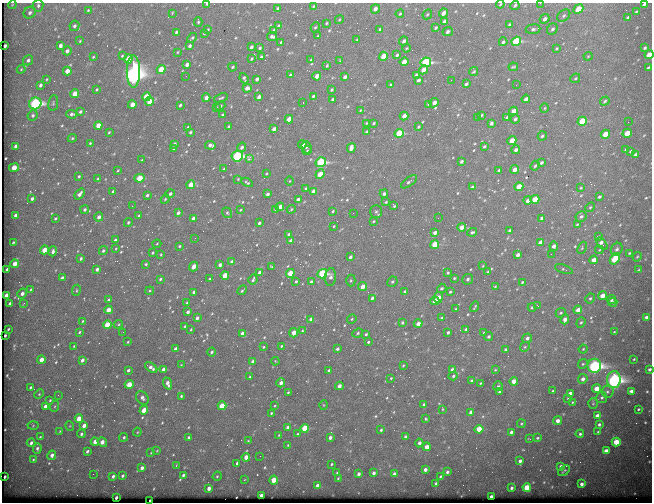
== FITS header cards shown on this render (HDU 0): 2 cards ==
NAXIS1  =                  650
NAXIS2  =                  500

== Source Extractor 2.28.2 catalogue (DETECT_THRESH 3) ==
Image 650 x 500 px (HDU 0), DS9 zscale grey, 1 PNG px = 1 image px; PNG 654 x 504 px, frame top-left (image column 1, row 500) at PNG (2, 3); each listed source drawn as its Kron ellipse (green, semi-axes under 4 px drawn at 4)
Background 692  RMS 3.5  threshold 10.6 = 3 sigma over >= 5 px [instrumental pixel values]
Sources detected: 593; of the 593, the 500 brightest by FLUX_AUTO listed and drawn (93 fainter detections omitted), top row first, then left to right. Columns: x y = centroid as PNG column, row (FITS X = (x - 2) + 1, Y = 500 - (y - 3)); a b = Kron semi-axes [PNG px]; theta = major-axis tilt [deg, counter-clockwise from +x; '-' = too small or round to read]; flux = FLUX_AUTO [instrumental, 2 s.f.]
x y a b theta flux
540 3 3 2 - 420
207 4 3 3 - 340
500 4 4 3 - 260
644 4 4 3 - 450
12 5 4 3 - 200
38 5 6 5 - 500
515 5 5 3 - 480
313 6 4 3 - 290
278 8 3 3 - 360
375 9 5 4 - 1100
578 9 5 4 - 6400
88 10 4 3 - 220
636 12 3 3 - 340
30 13 6 5 - 710
443 13 4 3 - 1600
172 14 3 2 - 650
400 14 4 3 - 290
427 14 5 4 - 340
564 16 7 5 41 600
628 17 4 3 - 640
545 19 5 4 - 950
339 20 5 3 - 210
444 21 4 3 - 730
198 22 5 4 - 330
326 23 3 2 - 270
509 24 3 3 - 320
74 26 5 5 - 560
278 26 4 3 - 470
315 27 5 4 - 340
436 28 4 3 - 400
380 29 3 3 - 330
533 29 7 5 7 620
552 29 6 5 - 570
208 30 3 2 - 270
274 31 4 3 - 1100
448 31 5 3 - 700
176 32 3 3 - 360
204 33 3 3 - 330
318 36 3 2 - 230
272 37 5 3 - 620
192 38 5 3 - 370
357 39 3 2 - 190
80 41 4 3 - 220
404 41 4 3 - 930
516 41 5 4 - 19000
281 42 3 3 - 320
503 42 4 3 - 400
5 46 3 3 - 640
60 46 4 3 - 930
190 46 4 3 - 690
251 47 4 3 - 690
260 48 4 3 - 420
406 48 4 3 - 230
556 48 3 3 - 300
645 48 4 3 - 400
67 51 4 4 - 890
178 52 3 3 - 220
397 55 4 3 - 510
649 55 4 4 - 2600
122 56 3 3 - 280
383 56 4 4 - 4500
588 56 4 4 - 220
93 57 3 3 - 240
261 57 3 3 - 400
128 59 4 4 - 6500
252 59 4 3 - 280
28 60 5 5 - 610
311 60 3 3 - 300
340 61 4 3 - 210
404 62 4 3 - 2700
426 62 5 4 - 26000
187 65 4 3 - 1400
327 66 3 2 - 260
233 67 5 3 - 330
513 67 5 3 - 310
648 68 3 2 - 320
21 69 4 4 - 250
161 69 4 4 - 6300
423 70 5 3 - 1800
67 71 4 4 - 2500
133 71 16 6 90 160000
474 72 5 2 - 280
290 75 3 3 - 350
416 75 4 3 - 1200
186 76 3 2 - 250
317 76 4 3 - 2500
345 77 4 3 - 810
244 78 5 3 - 500
575 78 5 4 - 340
47 79 4 3 - 210
257 79 4 3 - 860
418 80 4 3 - 470
451 80 2 2 - 680
466 84 4 3 - 510
40 85 4 3 - 740
390 85 3 3 - 320
516 85 2 2 - 300
247 88 4 4 - 1200
96 89 3 3 - 270
332 90 3 3 - 350
75 94 4 4 - 3800
313 96 3 3 - 350
146 97 4 4 - 4900
259 97 4 3 - 1200
206 98 4 3 - 1400
221 98 7 4 18 420
332 99 3 3 - 330
526 99 4 3 - 1100
149 101 4 4 - 3700
605 101 5 4 - 330
35 103 6 5 - 48000
53 103 8 5 81 410
303 103 3 2 - 290
434 103 5 4 - 1400
429 104 4 3 - 370
132 105 4 4 - 2500
180 105 4 3 - 420
220 106 5 4 - 480
216 108 3 3 - 250
545 108 5 3 - 230
361 110 4 3 - 200
513 111 4 3 - 2000
80 112 4 3 - 440
72 114 5 4 - 580
33 115 5 5 - 560
222 115 3 3 - 300
481 115 4 3 - 310
404 116 4 3 - 1700
507 117 4 3 - 410
478 118 4 3 - 220
289 119 4 3 - 2600
515 119 5 4 - 610
582 121 5 4 - 10000
628 122 2 2 - 280
366 123 3 2 - 210
374 123 3 3 - 330
491 123 4 3 - 540
98 125 4 4 - 2500
188 127 4 3 - 370
229 127 3 3 - 500
418 127 4 3 - 310
274 129 4 3 - 1200
109 132 3 2 - 220
190 132 4 3 - 380
366 132 3 3 - 300
399 133 4 4 - 13000
627 133 5 4 - 3900
605 134 5 4 - 4200
542 136 5 4 - 440
72 138 4 4 - 280
512 140 4 4 - 4300
90 143 3 3 - 240
174 144 4 3 - 660
302 144 4 3 - 1600
210 145 5 4 - 940
16 146 4 3 - 800
484 146 4 2 - 390
242 147 5 4 - 730
306 147 6 5 - 480
174 148 4 3 - 740
351 148 5 3 - 1700
626 149 3 3 - 380
516 150 4 4 - 840
307 151 4 3 - 310
631 151 4 3 - 500
636 154 4 3 - 680
237 156 6 5 - 39000
249 159 3 3 - 2400
142 160 3 2 - 220
461 161 4 3 - 570
321 162 5 4 - 24000
541 163 4 3 - 520
535 166 5 4 - 350
14 168 5 4 - 4000
224 169 3 2 - 220
118 170 3 2 - 210
499 170 3 3 - 400
515 170 4 4 - 1500
266 174 3 2 - 200
320 174 5 4 - 4200
79 176 3 3 - 350
139 178 5 4 - 5700
98 179 3 3 - 520
238 179 4 4 - 210
290 181 4 3 - 220
247 182 6 3 -28 340
409 182 9 4 36 600
191 185 4 4 - 4500
472 187 4 3 - 510
519 187 4 4 - 7400
306 188 3 3 - 360
581 188 4 3 - 240
113 191 3 2 - 340
313 191 4 3 - 1500
80 194 6 3 51 1000
170 194 4 3 - 630
267 194 4 3 - 720
384 194 4 3 - 720
147 195 3 3 - 400
599 197 4 3 - 480
32 199 3 3 - 580
165 199 5 3 - 310
535 199 4 4 - 5600
298 200 4 3 - 1800
528 200 4 3 - 1200
386 202 3 3 - 290
132 206 3 2 - 220
394 206 3 3 - 340
280 207 4 3 - 2200
590 207 5 4 - 360
275 209 3 3 - 430
291 209 5 4 - 330
85 210 4 3 - 510
240 210 3 2 - 210
333 211 4 3 - 310
376 212 6 5 - 520
178 213 3 3 - 720
227 213 5 4 - 320
353 213 2 2 - 200
15 215 4 3 - 740
139 216 4 3 - 790
581 216 5 5 - 590
99 217 4 4 - 1000
55 218 3 3 - 350
193 218 4 3 - 910
438 218 3 2 - 390
542 218 4 3 - 930
373 221 4 3 - 240
128 222 5 4 - 370
259 223 3 3 - 470
577 224 4 3 - 220
334 226 3 2 - 200
461 227 4 4 - 1900
510 230 4 3 - 860
435 232 4 3 - 1300
472 232 5 4 - 450
289 234 4 3 - 480
598 237 4 3 - 390
195 238 2 2 - 300
115 240 3 3 - 620
291 241 4 3 - 1700
13 242 3 2 - 250
540 242 4 3 - 1400
157 244 4 4 - 240
435 244 4 4 - 8200
602 244 7 3 -52 1900
179 246 4 3 - 340
554 246 5 4 - 1400
116 248 4 3 - 200
582 248 6 4 66 310
617 249 7 5 56 660
44 250 4 4 - 3800
599 250 4 3 - 200
53 251 5 4 - 730
103 251 4 4 - 420
152 253 3 3 - 350
629 253 4 3 - 270
161 254 3 3 - 200
551 254 2 2 - 1100
518 255 4 3 - 970
350 257 3 3 - 590
637 257 5 3 - 250
81 258 4 3 - 440
615 259 6 4 57 11000
594 260 4 4 - 2400
232 262 4 3 - 950
15 264 4 3 - 2300
146 264 3 3 - 300
220 265 4 3 - 1200
483 266 4 3 - 210
193 267 5 3 - 1900
272 267 3 3 - 290
7 269 3 2 - 310
97 269 3 3 - 660
564 269 9 3 -19 350
638 270 4 2 - 200
488 272 4 3 - 310
260 273 4 3 - 1900
290 273 4 4 - 6000
448 273 3 3 - 350
322 274 5 4 - 22000
225 275 4 4 - 3900
331 277 9 5 84 980
62 278 3 3 - 490
454 278 4 3 - 310
160 279 4 3 - 400
209 279 3 2 - 320
253 279 5 3 - 440
468 279 5 5 - 700
296 281 3 3 - 340
351 281 6 4 89 360
311 282 3 3 - 590
392 282 5 4 - 460
522 282 3 3 - 240
495 286 4 3 - 220
363 287 4 3 - 2200
442 288 5 4 - 480
31 289 4 3 - 240
76 290 5 3 - 240
242 290 5 2 - 400
150 291 4 3 - 280
405 291 3 3 - 330
194 292 4 3 - 920
450 292 3 3 - 340
22 293 5 4 - 1000
6 295 4 3 - 1700
603 296 4 4 - 2800
372 298 4 3 - 490
438 298 5 4 - 2300
590 298 5 4 - 340
612 299 5 3 - 550
108 300 4 3 - 510
435 301 4 4 - 1900
613 302 4 4 - 530
24 303 3 2 - 210
187 303 3 3 - 320
10 304 4 3 - 800
538 306 3 2 - 480
475 307 5 2 - 280
532 307 4 3 - 300
455 309 3 3 - 200
108 310 4 4 - 2900
578 310 4 4 - 1700
188 312 4 3 - 710
561 313 5 4 - 360
646 317 4 3 - 610
197 318 4 3 - 830
442 318 3 3 - 430
311 319 4 4 - 1100
352 319 5 4 - 310
565 319 5 4 - 1700
83 321 3 2 - 220
581 322 5 4 - 410
402 323 3 3 - 360
118 324 5 4 - 260
418 324 4 3 - 1700
107 325 4 4 - 6500
185 326 3 3 - 270
8 329 3 2 - 250
191 329 3 3 - 220
466 329 3 3 - 470
302 331 4 3 - 260
79 332 3 3 - 320
123 332 2 2 - 390
448 332 3 2 - 410
614 332 3 2 - 200
242 333 4 3 - 950
294 333 5 4 - 2600
358 333 5 4 - 380
484 333 3 2 - 260
366 334 4 4 - 360
5 335 3 2 - 340
488 336 4 3 - 480
527 338 5 4 - 740
128 342 3 2 - 200
368 342 3 3 - 300
74 346 3 3 - 210
281 346 3 3 - 240
264 347 3 3 - 340
525 347 5 4 - 330
176 349 4 3 - 1500
337 349 3 3 - 590
506 349 3 3 - 420
583 349 4 4 - 270
212 352 4 4 - 450
634 359 3 2 - 210
41 360 4 3 - 2300
82 360 4 3 - 920
275 361 4 3 - 210
253 362 4 3 - 980
583 364 5 4 - 350
181 365 4 3 - 200
403 365 3 2 - 220
594 366 7 6 - 71000
151 367 7 4 -39 1000
164 369 4 3 - 1300
649 369 3 3 - 520
128 370 4 3 - 500
329 370 3 3 - 590
452 370 4 3 - 850
495 370 3 3 - 210
453 376 5 4 - 420
250 377 3 3 - 250
391 378 3 3 - 230
583 379 5 4 - 890
614 380 8 6 88 89000
472 381 3 3 - 470
514 381 4 4 - 2500
168 383 6 4 -70 1300
281 383 4 4 - 1300
480 383 3 2 - 200
129 384 4 4 - 4300
339 386 4 3 - 1300
498 386 5 4 - 440
30 387 4 3 - 350
597 389 4 4 - 3500
553 391 3 3 - 390
631 391 4 3 - 800
288 392 3 2 - 250
500 392 4 3 - 350
607 392 6 6 - 580
570 393 4 3 - 940
39 394 5 4 - 290
58 395 3 2 - 340
181 396 3 3 - 310
142 398 7 5 -50 910
602 398 5 5 - 480
568 399 3 3 - 240
50 400 3 3 - 270
572 402 4 3 - 210
424 404 3 3 - 370
593 404 5 4 - 310
323 405 5 3 - 200
45 406 4 3 - 1500
55 406 5 3 - 280
222 406 4 4 - 6200
275 406 3 2 - 220
442 409 4 2 - 200
638 409 3 2 - 280
144 410 4 4 - 4400
471 412 4 3 - 1400
271 413 3 3 - 250
597 416 4 4 - 1900
79 418 4 4 - 4300
426 419 4 3 - 280
558 421 4 4 - 1300
521 424 4 3 - 290
599 424 3 3 - 520
33 426 5 3 - 220
70 426 5 3 - 230
84 426 4 3 - 1600
288 427 4 3 - 1400
305 428 4 4 - 10000
479 429 4 4 - 5800
381 430 3 3 - 350
60 431 4 3 - 200
137 432 4 4 - 220
511 432 4 3 - 620
598 432 3 3 - 230
81 434 4 4 - 510
297 434 3 2 - 200
580 434 4 4 - 420
279 435 4 3 - 250
40 437 3 3 - 260
124 437 4 4 - 430
188 437 3 3 - 420
330 437 4 3 - 840
405 437 3 3 - 400
537 438 4 3 - 310
530 439 3 2 - 290
248 441 3 3 - 200
95 442 4 4 - 2100
102 442 5 4 - 1800
616 442 4 4 - 5900
31 443 4 3 - 730
419 443 4 3 - 810
288 445 3 3 - 220
427 447 4 4 - 2300
37 448 5 4 - 580
87 451 3 3 - 550
157 451 4 3 - 200
606 451 4 4 - 2300
151 453 3 3 - 200
52 455 5 4 - 1100
260 456 2 2 - 640
246 457 4 3 - 2000
33 460 4 3 - 280
520 461 4 3 - 750
237 463 4 3 - 630
331 464 3 2 - 270
176 466 3 2 - 280
560 466 3 3 - 410
142 468 4 3 - 1100
425 469 4 3 - 840
564 471 7 2 37 290
447 472 4 3 - 530
337 473 4 3 - 210
374 473 4 3 - 740
93 474 2 2 - 250
358 474 4 3 - 820
394 474 4 3 - 670
183 475 3 3 - 460
113 476 4 3 - 650
122 476 3 3 - 420
217 476 5 4 - 260
440 476 3 3 - 260
5 477 3 2 - 450
338 478 4 3 - 220
244 480 3 2 - 190
274 480 4 4 - 3900
436 483 3 3 - 520
582 484 4 3 - 880
318 486 4 3 - 1500
527 487 4 4 - 7200
209 488 4 3 - 1100
511 488 3 3 - 500
261 495 4 3 - 1000
491 496 3 3 - 840
116 498 3 3 - 740
150 501 3 3 - 2700
At the frame edge (FLAGS 8, measured only in part): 7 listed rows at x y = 540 3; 207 4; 500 4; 644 4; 649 55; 649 369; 150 501
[93 fainter detections neither listed nor drawn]